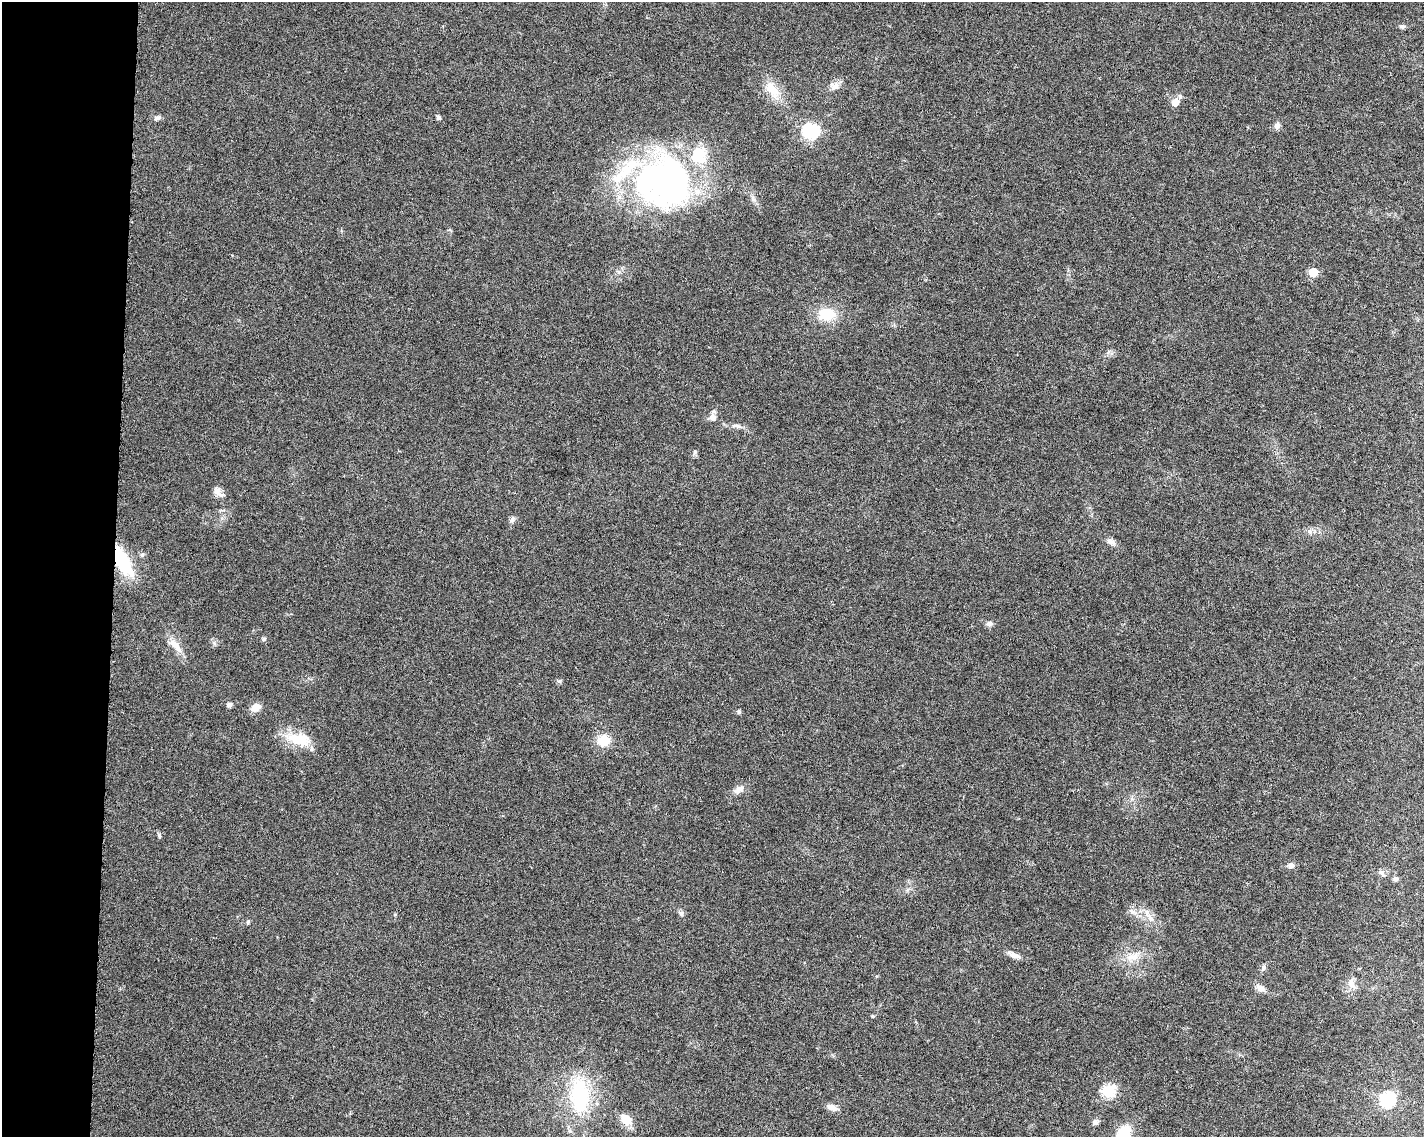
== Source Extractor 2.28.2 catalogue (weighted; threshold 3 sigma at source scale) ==
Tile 4 of 3 x 4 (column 1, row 2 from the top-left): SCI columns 232-1653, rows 2281-3415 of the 4786 x 4554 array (HDU 1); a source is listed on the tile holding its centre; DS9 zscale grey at full resolution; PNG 1426 x 1139 px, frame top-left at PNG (2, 2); no overlay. Shown black and unused: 8% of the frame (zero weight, under 6 of 12 exposures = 1% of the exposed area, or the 3 px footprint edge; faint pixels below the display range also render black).
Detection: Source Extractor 2.28.2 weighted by HDU 2 'WHT'; one run over the whole footprint, this tile lists its part. Background 0.0301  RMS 0.002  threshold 0.00818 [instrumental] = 3 sigma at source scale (4.09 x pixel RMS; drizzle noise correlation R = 1.36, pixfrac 0.8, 0.0396/0.0396 arcsec/px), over >= 5 px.
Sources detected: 56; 4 inside a brighter listed object's ellipse — not listed separately; the other 52 listed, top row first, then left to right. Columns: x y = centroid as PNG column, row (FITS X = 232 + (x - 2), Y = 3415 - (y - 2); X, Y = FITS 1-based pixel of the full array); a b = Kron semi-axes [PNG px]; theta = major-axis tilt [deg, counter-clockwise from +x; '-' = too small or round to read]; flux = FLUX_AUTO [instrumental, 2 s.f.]
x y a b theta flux
1402 26 7 6 - 0.4
835 86 14 10 33 1.3
775 91 19 15 -83 3.2
1180 96 7 5 -69 0.39
1175 102 6 6 - 1.9
158 118 10 6 13 0.55
439 118 5 5 - 0.47
1277 126 9 7 62 0.7
810 131 8 7 - 39
663 182 66 58 -12 65
1313 272 6 5 - 5.1
827 314 21 16 1 5.1
713 417 9 8 - 0.99
738 426 9 4 -35 0.49
695 452 6 5 - 0.34
218 492 16 8 -46 1.2
512 519 9 6 61 0.62
1310 531 7 4 -19 0.46
1111 542 13 7 -29 0.93
142 555 6 5 - 0.35
121 560 28 11 -59 13
989 624 9 6 5 0.64
264 639 6 5 - 0.3
175 645 24 9 -48 2.2
559 681 6 5 - 0.33
229 705 4 4 - 0.77
256 707 12 9 31 1.6
739 711 6 5 - 0.29
299 739 36 15 -14 5.2
603 740 16 14 19 3.2
739 789 15 8 39 1.2
159 835 7 5 -76 0.31
1291 866 8 7 - 0.78
1381 872 11 5 -42 0.5
1395 879 6 5 - 0.6
1132 911 11 6 -19 0.82
681 913 8 6 -29 0.5
1150 918 12 7 -58 1.3
248 922 5 4 - 0.28
1014 955 17 6 -23 1.2
1132 957 21 10 14 2.5
1263 968 8 6 76 0.48
1352 985 15 7 -41 1.1
1260 988 13 8 -30 1.1
873 1016 5 4 - 0.21
1108 1091 6 6 - 22
580 1096 45 24 -89 15
1387 1100 7 7 - 31
831 1107 14 7 -20 1.2
626 1120 12 9 -36 3.1
1095 1122 9 6 39 0.63
1124 1133 18 11 51 5.2
Overlapping masked pixels (flux is a lower limit): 1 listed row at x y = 121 560
Isophote crosses this tile's border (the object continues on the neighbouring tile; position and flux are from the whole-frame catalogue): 1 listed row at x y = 1124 1133
Unlisted compact peaks at least as high as the median listed source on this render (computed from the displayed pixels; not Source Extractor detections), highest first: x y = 214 643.